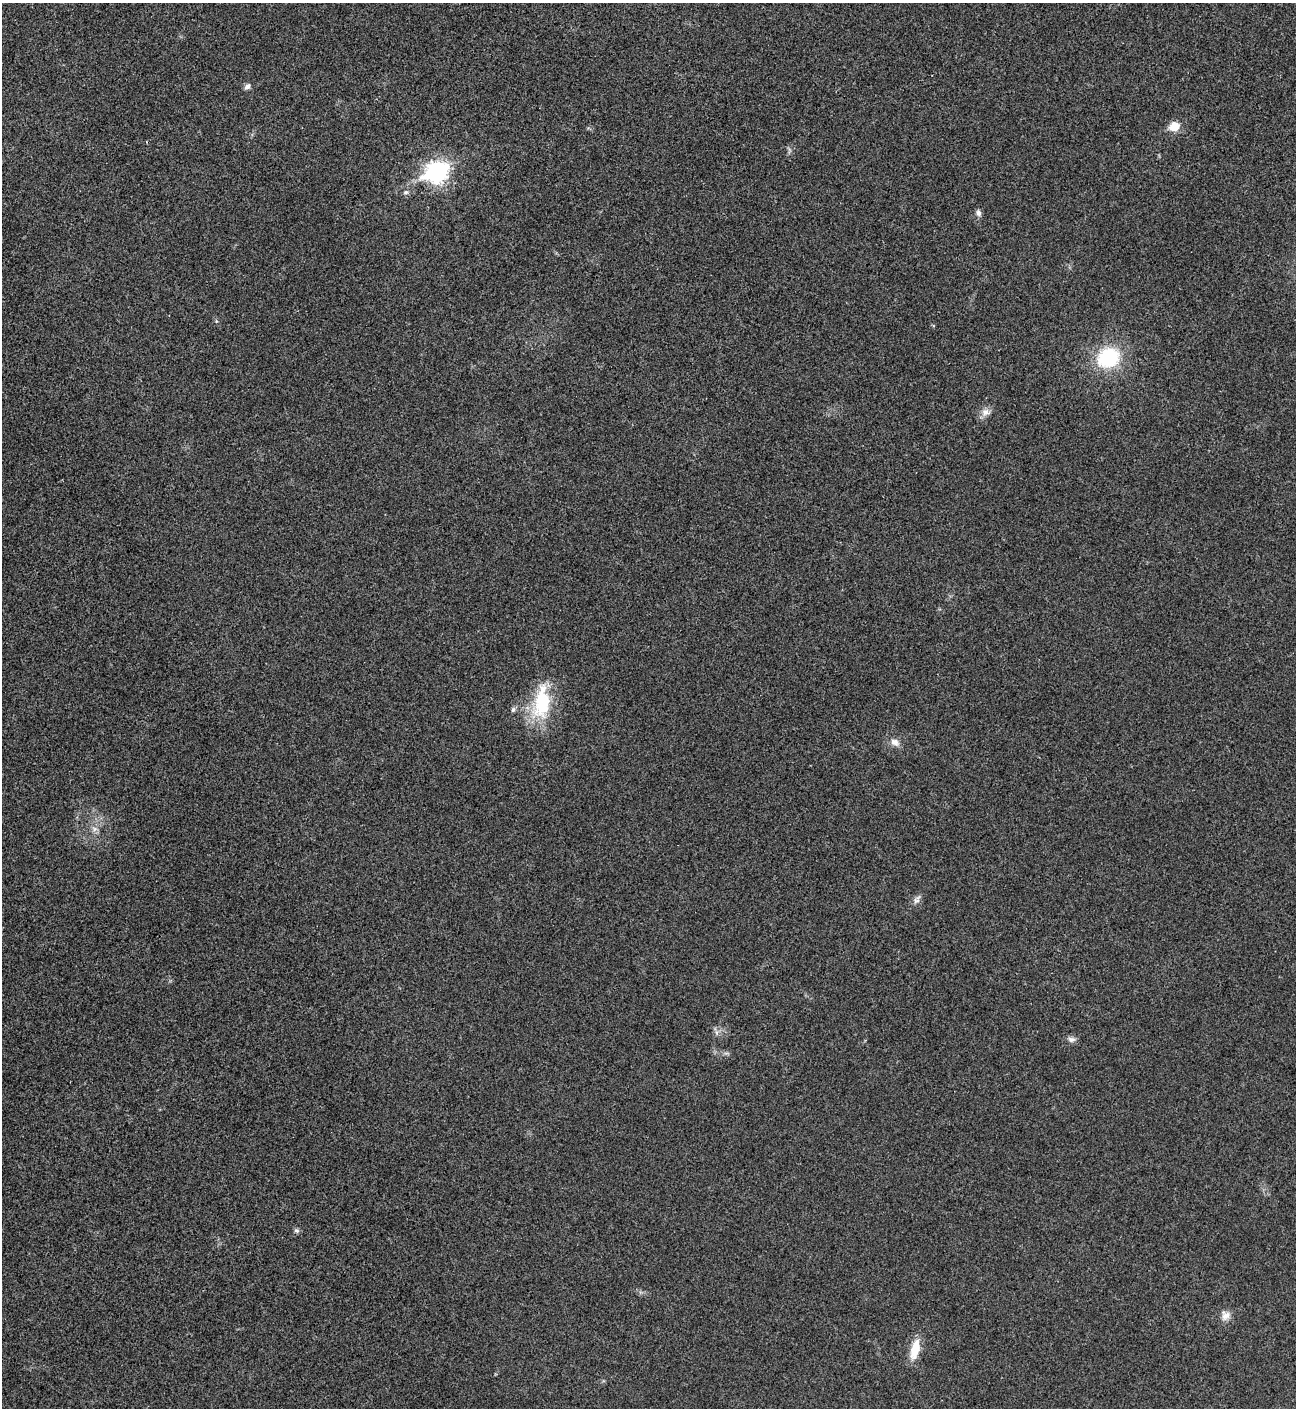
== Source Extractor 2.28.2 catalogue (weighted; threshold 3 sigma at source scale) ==
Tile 11 of 4 x 4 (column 3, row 3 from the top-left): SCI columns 2880-4173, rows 1409-2814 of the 5624 x 5637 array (HDU 1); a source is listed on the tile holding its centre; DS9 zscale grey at full resolution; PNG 1298 x 1410 px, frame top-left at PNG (2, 3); no overlay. Shown black and unused: <1% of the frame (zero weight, under 3 of 4 exposures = <1% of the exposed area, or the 3 px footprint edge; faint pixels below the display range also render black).
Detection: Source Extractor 2.28.2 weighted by HDU 2 'WHT'; one run over the whole footprint, this tile lists its part. Background 0.0203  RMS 0.0056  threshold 0.0251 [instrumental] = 3 sigma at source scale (4.5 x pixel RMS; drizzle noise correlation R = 1.50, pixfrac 1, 0.05/0.05 arcsec/px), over >= 5 px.
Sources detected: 16; all 16 listed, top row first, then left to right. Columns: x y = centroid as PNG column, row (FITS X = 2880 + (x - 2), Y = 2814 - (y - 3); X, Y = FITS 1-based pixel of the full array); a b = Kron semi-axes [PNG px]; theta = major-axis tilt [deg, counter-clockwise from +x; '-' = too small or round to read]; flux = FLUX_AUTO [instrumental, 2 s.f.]
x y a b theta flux
247 86 8 6 42 1.9
1175 126 6 5 - 21
437 172 10 8 24 290
406 192 7 5 15 1.2
978 213 8 6 -78 1.9
1108 358 22 18 21 39
985 412 12 9 54 3.5
542 702 48 21 83 31
513 710 7 5 70 1.3
895 742 13 9 -30 3.5
95 829 7 6 - 1.9
916 901 10 8 29 2.2
1071 1039 10 7 -7 2.2
296 1231 8 6 -18 1.2
1225 1315 13 12 - 4.1
915 1349 24 10 77 11